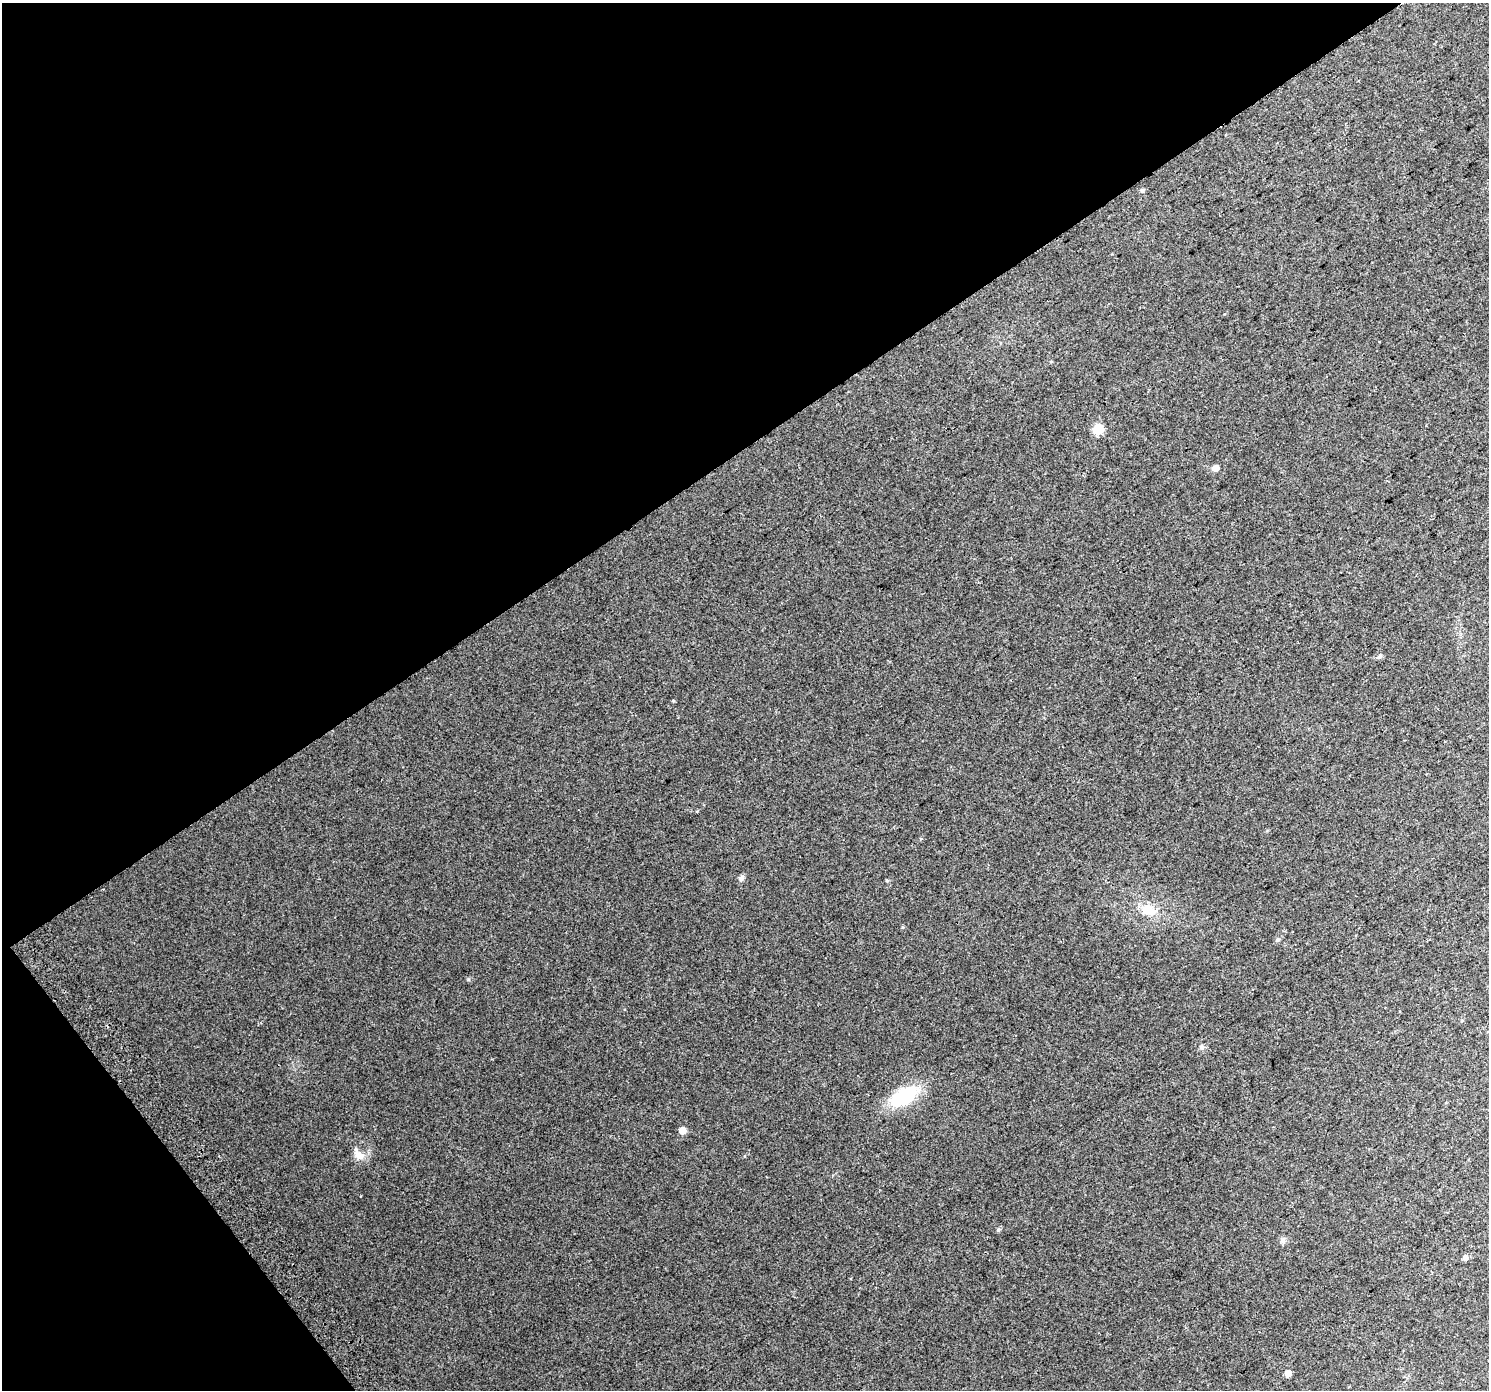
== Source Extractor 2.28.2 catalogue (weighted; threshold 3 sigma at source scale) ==
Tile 5 of 4 x 4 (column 1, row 2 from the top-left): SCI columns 43-1529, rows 2998-4385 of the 6026 x 5933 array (HDU 1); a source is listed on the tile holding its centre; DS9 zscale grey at full resolution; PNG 1491 x 1392 px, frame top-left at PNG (2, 3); no overlay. Shown black and unused: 36% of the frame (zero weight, under 2 of 3 exposures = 2% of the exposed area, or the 3 px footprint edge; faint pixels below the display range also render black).
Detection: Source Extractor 2.28.2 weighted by HDU 2 'WHT'; one run over the whole footprint, this tile lists its part. Background 0.0454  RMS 0.012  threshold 0.0538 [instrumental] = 3 sigma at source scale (4.5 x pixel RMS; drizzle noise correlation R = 1.50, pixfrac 1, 0.0396/0.0396 arcsec/px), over >= 5 px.
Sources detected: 16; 1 cosmic-ray / hot-pixel residue — not listed; the other 15 listed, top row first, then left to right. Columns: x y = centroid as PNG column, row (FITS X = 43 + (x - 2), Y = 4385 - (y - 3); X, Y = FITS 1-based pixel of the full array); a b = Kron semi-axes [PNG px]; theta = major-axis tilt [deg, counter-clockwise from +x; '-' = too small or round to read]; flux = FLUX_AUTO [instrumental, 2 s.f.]
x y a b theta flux
1142 190 6 4 66 1.7
1098 429 6 6 - 58
1215 468 7 6 - 5.7
673 700 5 3 - 0.94
741 878 8 6 78 2.8
887 880 6 3 -19 1.1
1148 910 20 13 -20 19
1277 940 6 5 - 2.5
904 1096 27 15 30 66
682 1130 5 5 - 11
359 1155 14 10 -36 9.5
998 1230 5 4 - 1.6
1283 1240 8 6 -71 3
1465 1258 5 5 - 4.1
1288 1374 5 5 - 7.6
Unlisted compact peaks at least as high as the median listed source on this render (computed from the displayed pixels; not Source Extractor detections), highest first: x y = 1201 1047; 902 927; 1379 657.